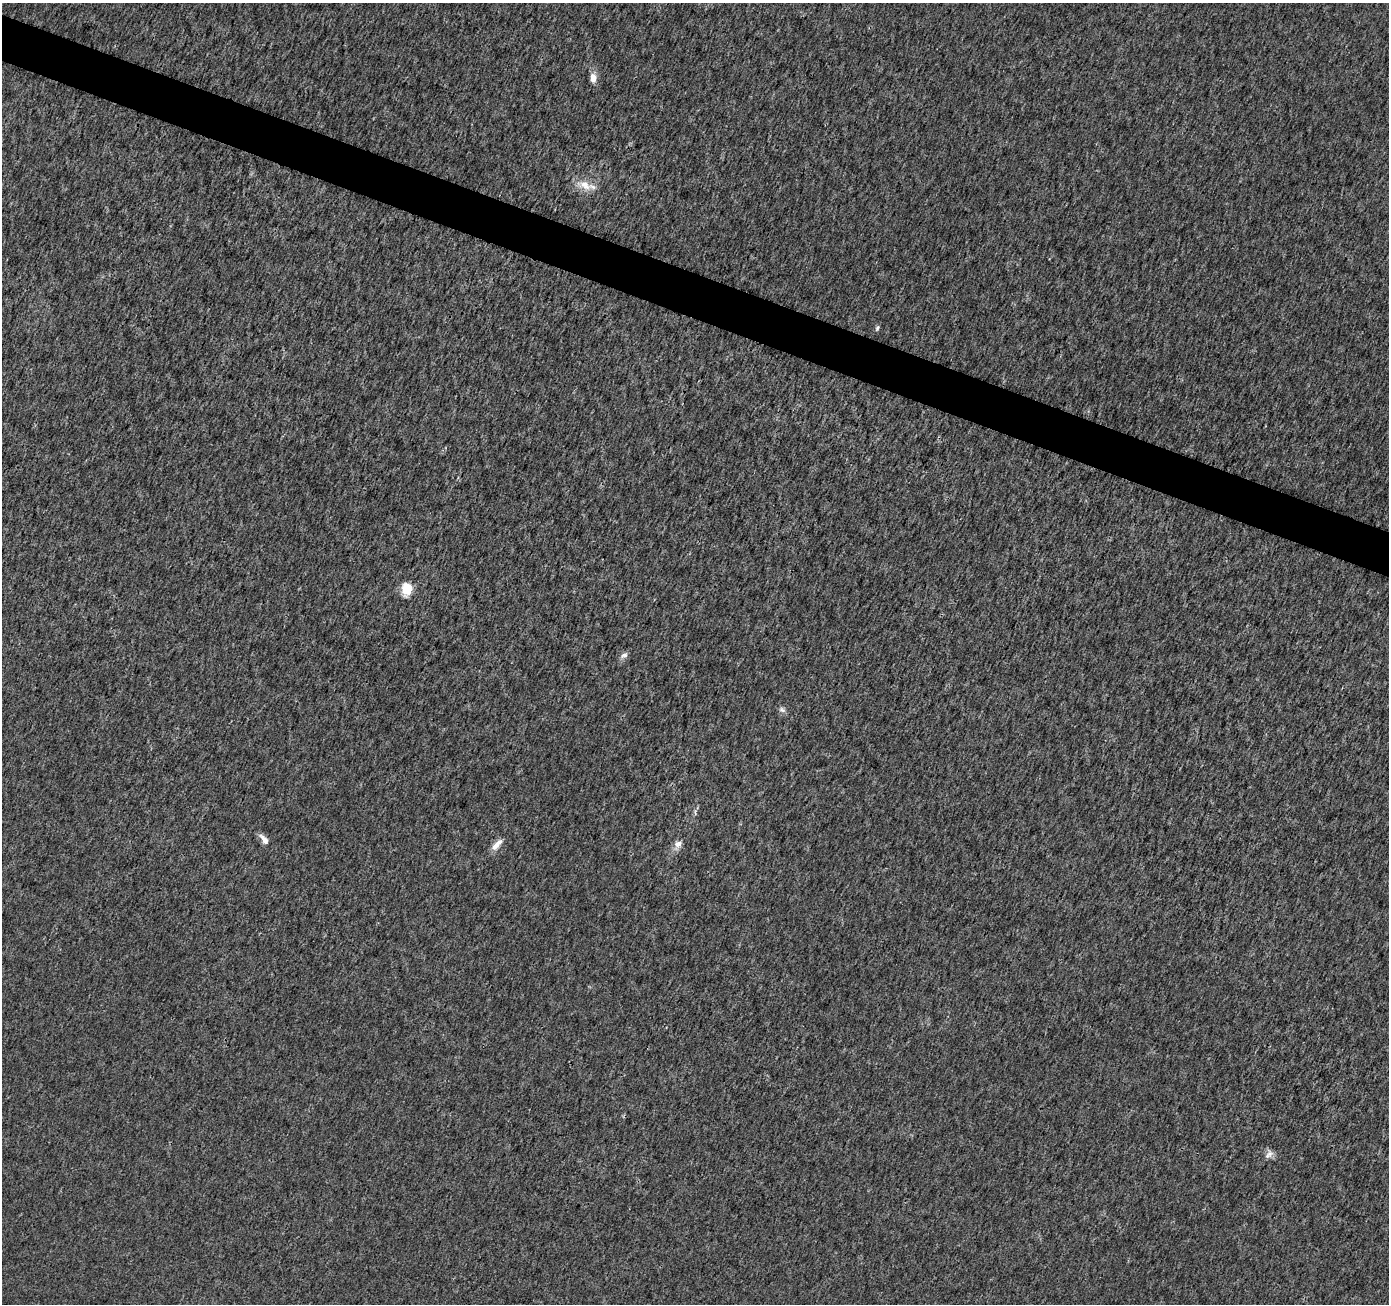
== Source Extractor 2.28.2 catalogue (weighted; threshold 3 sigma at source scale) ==
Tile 11 of 4 x 4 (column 3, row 3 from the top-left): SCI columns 2785-4171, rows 1577-2878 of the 5559 x 5692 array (HDU 1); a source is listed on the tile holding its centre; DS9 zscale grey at full resolution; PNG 1391 x 1306 px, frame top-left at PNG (2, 3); no overlay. Shown black and unused: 3% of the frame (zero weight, under 3 of 4 exposures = <1% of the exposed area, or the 3 px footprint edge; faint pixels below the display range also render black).
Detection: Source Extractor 2.28.2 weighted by HDU 2 'WHT'; one run over the whole footprint, this tile lists its part. Background 0.0014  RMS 0.0021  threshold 0.00928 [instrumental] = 3 sigma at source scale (4.5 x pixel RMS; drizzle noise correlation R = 1.50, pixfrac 1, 0.0396/0.0396 arcsec/px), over >= 5 px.
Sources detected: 10; all 10 listed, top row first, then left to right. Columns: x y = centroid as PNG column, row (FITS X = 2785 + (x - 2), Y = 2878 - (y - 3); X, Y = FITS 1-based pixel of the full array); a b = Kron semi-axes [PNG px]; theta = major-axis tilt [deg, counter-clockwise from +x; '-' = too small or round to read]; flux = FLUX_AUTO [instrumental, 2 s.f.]
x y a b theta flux
593 77 11 7 -81 1.7
585 185 19 11 -36 2.9
877 328 8 5 66 0.4
407 589 6 5 - 16
624 655 10 6 23 0.77
782 710 10 6 -28 0.68
264 840 16 7 -52 1.4
497 844 18 7 46 1.7
678 844 11 9 61 1.3
1269 1154 14 8 45 1.1